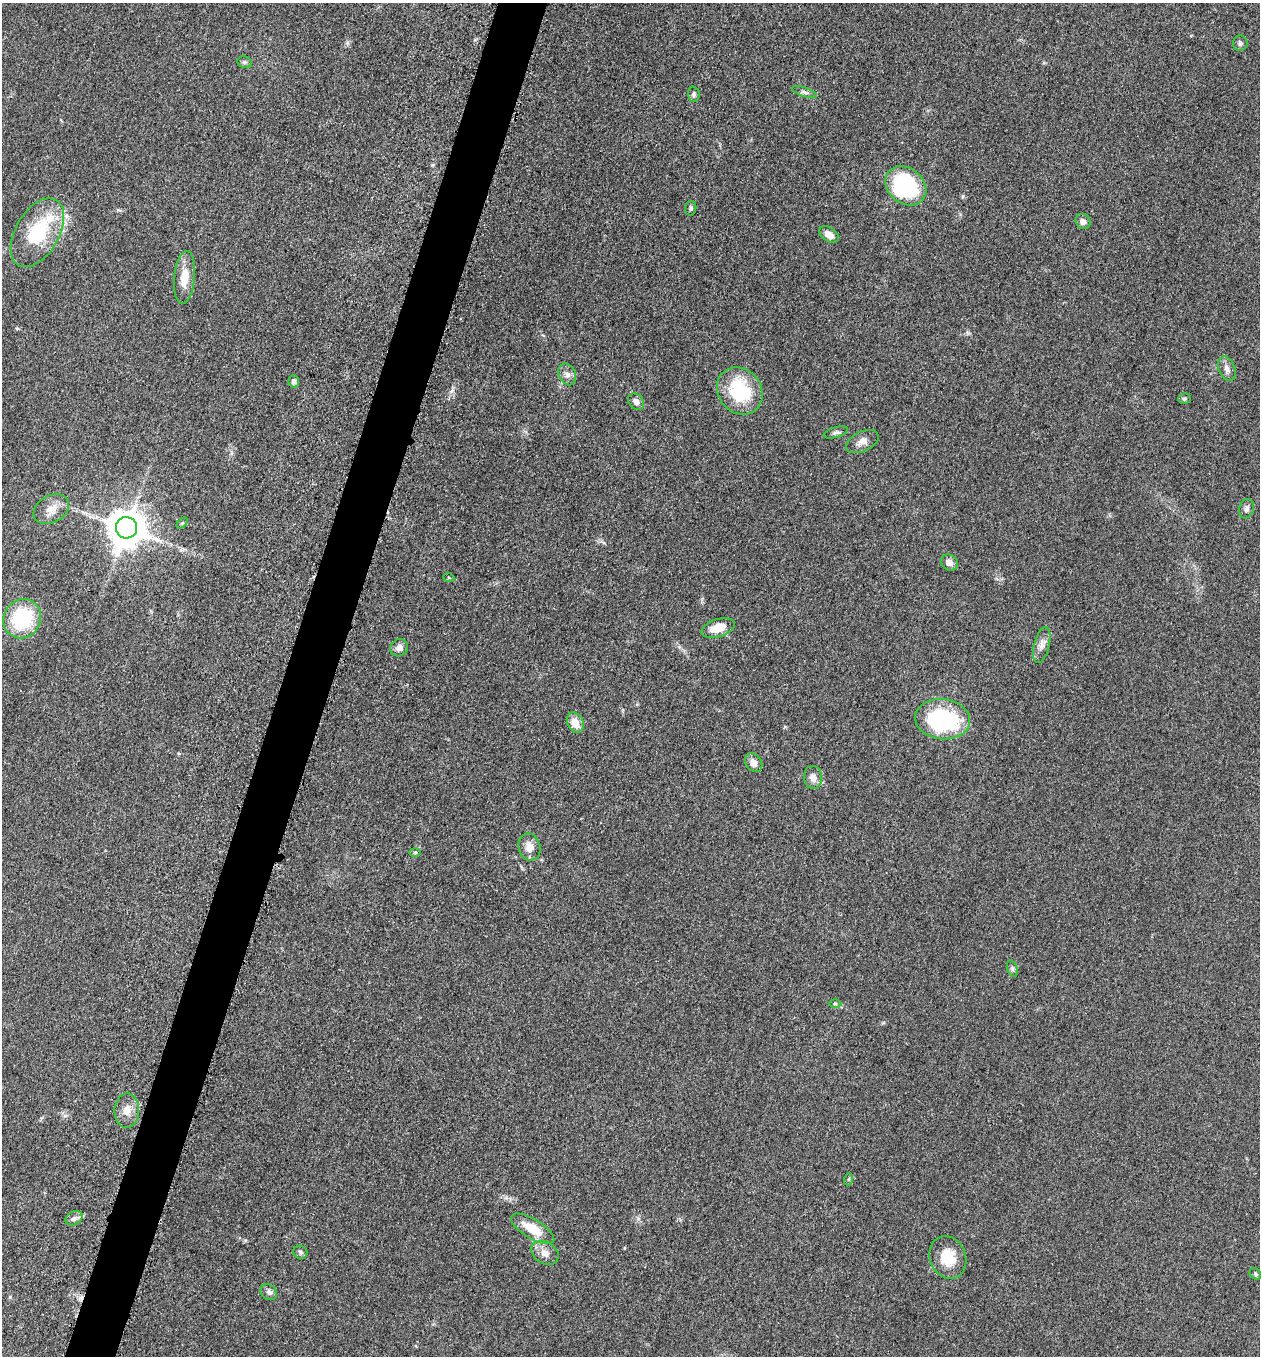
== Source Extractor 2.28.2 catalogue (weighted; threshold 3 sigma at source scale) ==
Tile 7 of 4 x 4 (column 3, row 2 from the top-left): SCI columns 2713-3970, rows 2724-4077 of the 5506 x 5462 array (HDU 1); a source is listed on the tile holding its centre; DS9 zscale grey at full resolution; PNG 1262 x 1358 px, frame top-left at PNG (2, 3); each listed source drawn as its Kron ellipse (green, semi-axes under 4 px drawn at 4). Shown black and unused: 4% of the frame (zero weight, under 3 of 5 exposures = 4% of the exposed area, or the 3 px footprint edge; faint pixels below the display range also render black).
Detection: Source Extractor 2.28.2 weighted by HDU 2 'WHT'; one run over the whole footprint, this tile lists its part. Background 0.0602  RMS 0.0063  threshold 0.0282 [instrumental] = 3 sigma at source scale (4.5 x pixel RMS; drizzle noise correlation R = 1.50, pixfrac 1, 0.05/0.05 arcsec/px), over >= 5 px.
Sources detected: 46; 1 inside a brighter listed object's ellipse — not listed separately; the other 45 listed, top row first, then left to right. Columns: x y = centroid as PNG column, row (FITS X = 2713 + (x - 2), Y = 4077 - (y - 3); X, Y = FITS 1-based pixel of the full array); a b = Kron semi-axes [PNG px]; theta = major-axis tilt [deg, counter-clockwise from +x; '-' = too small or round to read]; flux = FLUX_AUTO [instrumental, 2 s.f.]
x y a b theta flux
1240 43 8 7 - 1.8
245 62 7 5 -20 1.3
804 92 13 4 -19 2.1
694 94 7 6 - 1.5
906 186 22 17 -40 69
691 208 7 5 82 1.3
1083 221 8 7 - 2.8
37 233 38 21 60 39
829 234 11 7 -34 4.7
185 277 26 10 84 11
1227 369 13 8 -69 3.3
567 374 11 8 -64 3.3
294 381 6 5 - 2.3
740 391 25 21 -51 40
1185 399 6 5 - 1
636 402 9 7 -47 3.3
836 432 12 5 15 1.9
862 442 17 10 26 4.6
51 509 19 13 29 7.4
1246 509 10 7 72 2.4
182 523 6 4 45 0.94
126 528 10 10 - 1700
950 562 9 7 -35 3.6
449 578 5 3 - 0.56
22 619 20 18 60 42
718 628 17 9 17 11
1042 645 18 7 77 4.5
399 648 9 8 - 3.8
943 719 27 20 -6 72
575 723 10 8 -64 7.3
754 763 10 7 -52 4.9
813 777 11 9 -83 4.1
529 847 13 11 -75 6.2
415 852 6 4 1 0.97
1012 969 8 5 -72 1.4
835 1004 6 4 -1 0.9
127 1110 17 12 89 6.4
849 1179 6 4 71 0.78
74 1218 9 6 29 2.5
533 1229 25 9 -31 15
300 1252 7 6 - 1.4
545 1253 15 11 -31 5.6
948 1257 22 18 -67 17
1255 1274 6 5 - 1.1
269 1292 9 7 -39 2.1